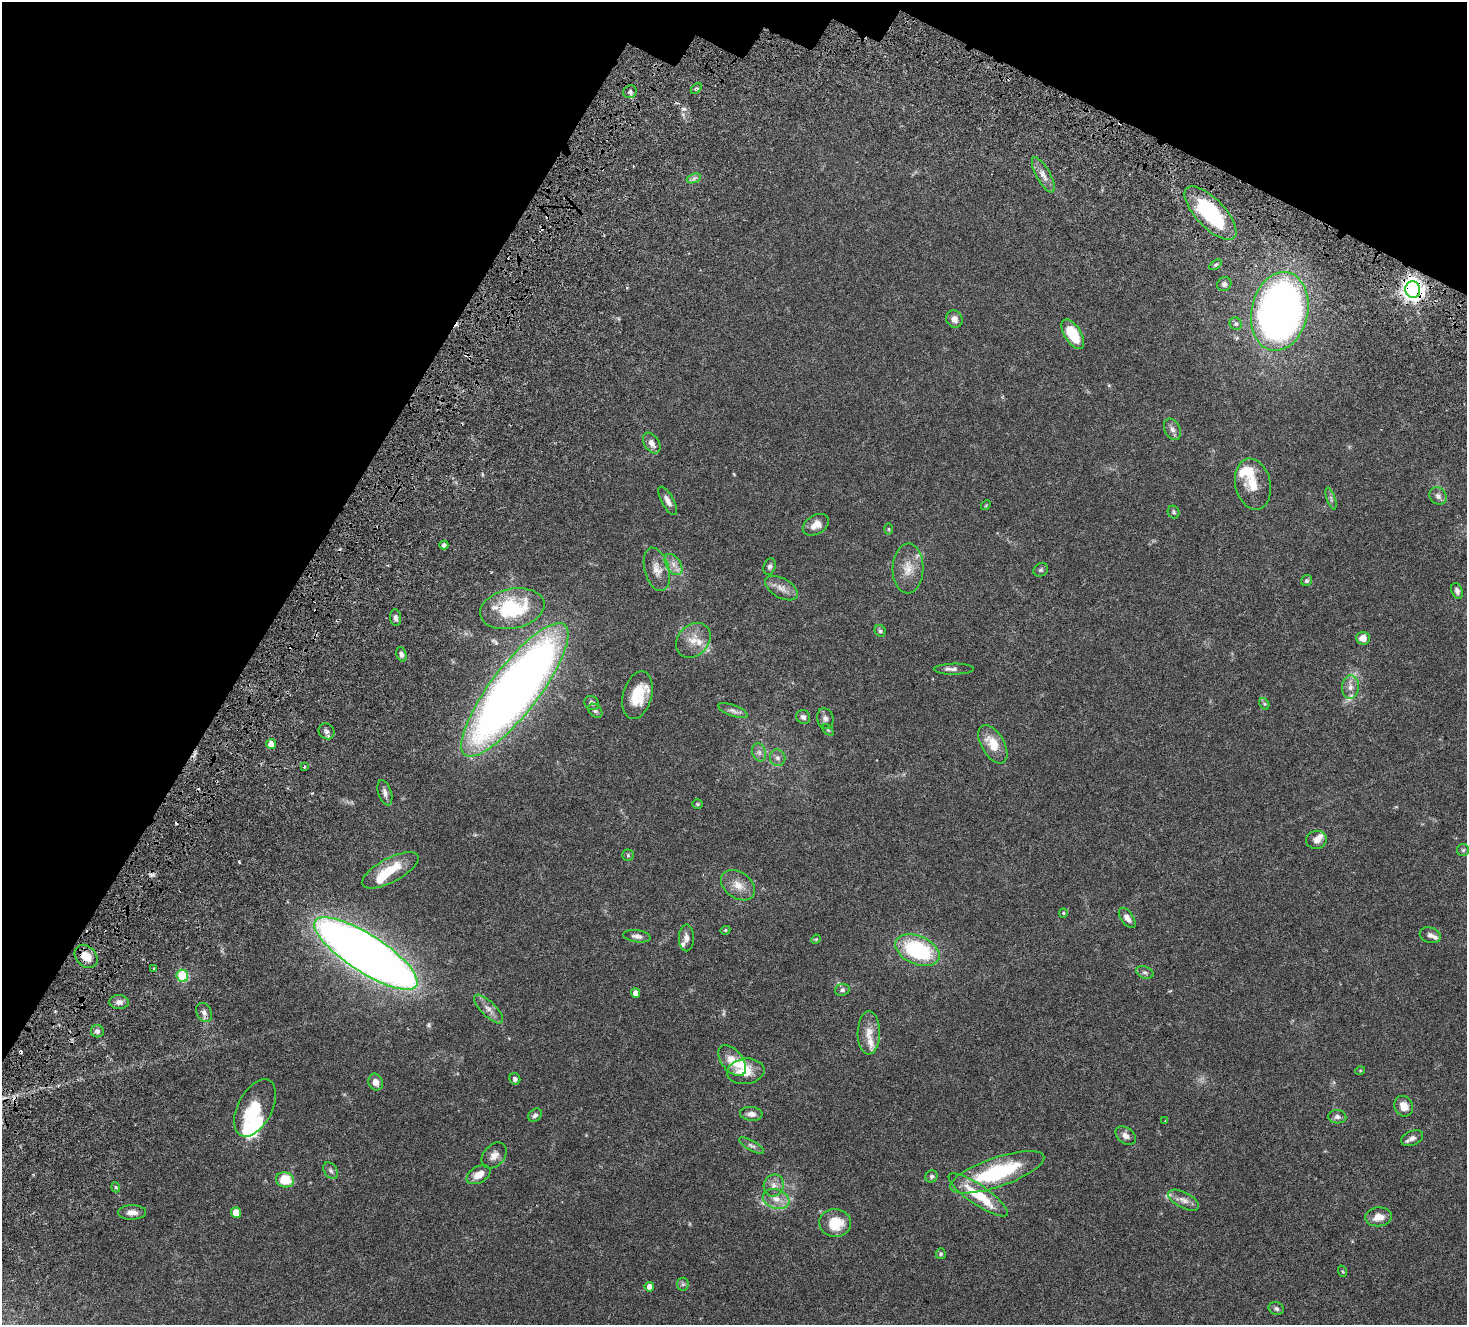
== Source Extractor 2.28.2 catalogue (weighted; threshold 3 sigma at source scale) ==
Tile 2 of 4 x 4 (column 2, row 1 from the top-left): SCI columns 1666-3130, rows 4459-5781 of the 6271 x 6331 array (HDU 1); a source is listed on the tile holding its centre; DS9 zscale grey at full resolution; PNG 1469 x 1327 px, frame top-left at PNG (2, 2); each listed source drawn as its Kron ellipse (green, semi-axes under 4 px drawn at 4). Shown black and unused: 23% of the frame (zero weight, under 4 of 8 exposures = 12% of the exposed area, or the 3 px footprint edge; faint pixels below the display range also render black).
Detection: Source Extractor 2.28.2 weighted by HDU 2 'WHT'; one run over the whole footprint, this tile lists its part. Background 0.0478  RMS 0.0023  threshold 0.00922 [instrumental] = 3 sigma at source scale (4.09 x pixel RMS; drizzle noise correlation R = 1.36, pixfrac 0.8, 0.0396/0.0396 arcsec/px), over >= 5 px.
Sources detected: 139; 2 too faint to see at this stretch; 4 inside a brighter object's white glare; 8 cosmic-ray / hot-pixel residue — neither listed nor drawn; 10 inside a brighter listed object's ellipse — not listed separately; the other 115 listed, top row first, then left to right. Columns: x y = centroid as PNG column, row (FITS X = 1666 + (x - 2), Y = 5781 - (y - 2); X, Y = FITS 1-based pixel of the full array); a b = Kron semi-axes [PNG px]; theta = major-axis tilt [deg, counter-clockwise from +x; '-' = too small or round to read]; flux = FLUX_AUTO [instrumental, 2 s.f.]
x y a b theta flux
696 88 6 4 47 0.28
630 92 7 6 - 0.51
1043 175 20 7 -61 1.4
694 178 7 4 19 0.49
1210 213 34 14 -46 16
1215 265 7 4 32 0.33
1224 284 7 6 - 0.52
1413 290 8 7 - 130
1280 311 40 28 77 110
954 319 9 8 - 1
1236 324 6 6 - 0.42
1073 334 16 8 -58 6.4
1172 429 11 7 -64 0.84
652 443 12 7 -56 1.2
1253 484 26 17 -77 3.8
1438 496 9 8 - 0.77
1331 498 11 3 -71 0.42
668 501 16 6 -61 1.1
986 505 5 4 - 0.18
1174 512 7 5 -64 0.31
816 525 14 9 31 1.5
889 529 6 4 -90 0.23
444 545 4 4 - 0.51
673 564 12 7 -56 1.1
769 567 8 6 70 0.48
908 568 25 15 88 3.1
657 569 22 12 -75 2.1
1041 570 8 6 34 0.38
1307 581 6 5 - 0.34
781 588 18 9 -29 1.5
1457 591 8 5 -69 0.6
512 609 32 20 12 13
396 618 8 5 -82 0.58
880 631 6 5 - 0.34
1363 638 7 6 - 1.4
693 640 19 15 47 2.7
401 654 7 5 -74 0.61
954 669 20 5 1 0.8
1350 687 12 8 85 1.2
515 690 82 24 52 190
638 695 24 14 75 5.2
592 703 7 6 - 0.59
1264 704 6 4 -60 0.27
595 711 8 6 -44 0.42
733 711 16 5 -20 0.74
803 717 7 6 - 0.55
825 719 10 8 -73 0.68
828 730 7 4 -45 0.25
326 731 8 7 - 0.62
271 744 5 5 - 1.5
993 744 21 11 -60 3.6
759 752 9 6 -74 0.69
778 758 8 7 - 0.71
304 767 4 3 - 0.2
385 793 13 6 -71 0.78
697 804 5 4 - 0.23
1316 840 10 9 - 1.1
1463 850 6 6 - 0.35
628 855 5 5 - 0.26
390 870 31 12 28 4.9
738 885 19 13 -34 2.3
1063 913 5 4 - 0.2
1127 918 11 6 -54 1.1
725 930 5 4 - 0.24
1430 935 11 7 -17 0.74
637 936 14 6 -8 0.79
686 938 13 7 90 1
816 939 5 4 - 0.17
917 950 23 14 -23 16
366 953 60 18 -33 240
86 956 13 10 -47 2.5
153 969 3 3 - 0.19
1145 972 9 6 -20 0.45
182 976 6 6 - 6.8
842 990 7 6 - 0.46
636 993 4 4 - 1.1
119 1002 10 7 -1 0.85
489 1009 19 7 -45 1.4
204 1012 10 7 -61 0.72
97 1031 6 6 - 0.54
869 1033 21 11 89 2.3
732 1061 18 10 -52 2.5
746 1071 19 12 6 3.4
1360 1071 5 3 - 0.14
515 1079 6 5 - 0.43
376 1082 8 7 - 1.2
1404 1106 10 9 - 1.7
255 1108 31 17 63 5.5
751 1114 11 7 -5 0.92
535 1115 7 6 - 0.54
1337 1117 9 6 -3 0.65
1165 1121 3 3 - 0.1
1126 1136 11 8 -36 0.92
1412 1138 11 7 22 0.85
752 1146 14 5 -30 0.6
494 1155 15 10 48 1.3
331 1170 9 6 -51 0.5
997 1172 49 14 19 16
478 1175 13 8 30 1.9
931 1176 6 6 - 0.4
285 1180 9 7 -12 4.3
774 1185 11 10 - 1.1
116 1187 5 4 - 0.23
978 1195 35 10 -34 6.4
776 1199 13 9 -20 1.7
1184 1200 17 7 -28 1.2
132 1212 14 7 1 1.2
236 1213 5 5 - 3.2
1378 1217 13 9 6 1.9
835 1223 16 14 -3 4.8
941 1254 5 5 - 0.3
1342 1271 6 3 -70 0.19
683 1284 6 6 - 0.36
649 1287 5 4 - 1.1
1276 1309 8 6 -20 0.45
Overlapping masked pixels (flux is a lower limit): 3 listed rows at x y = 1210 213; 1413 290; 86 956